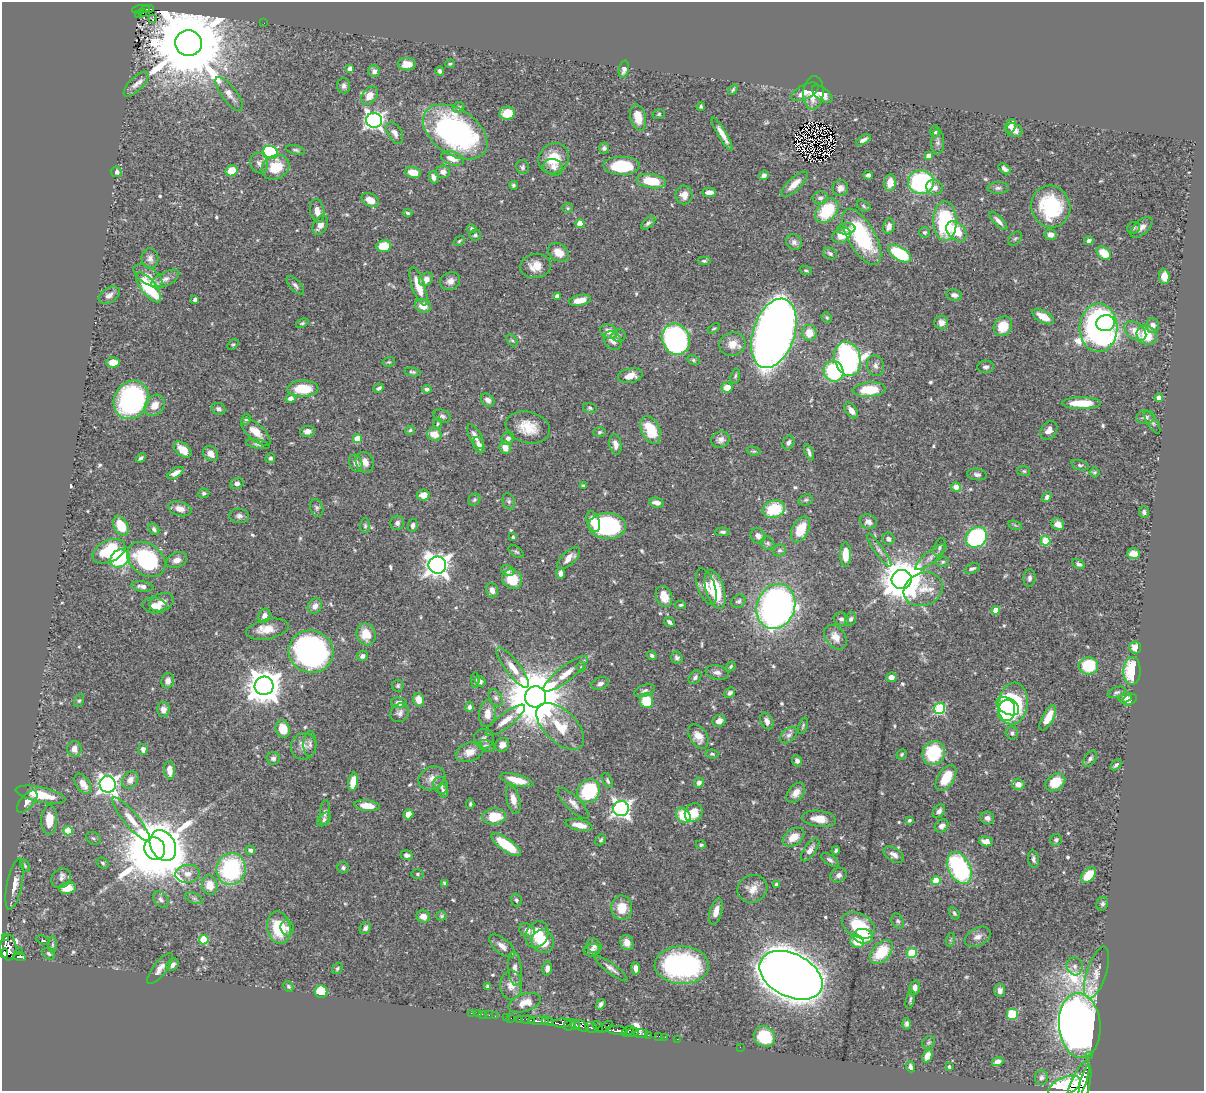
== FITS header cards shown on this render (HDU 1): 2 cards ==
NAXIS1  =                 1202
NAXIS2  =                 1089

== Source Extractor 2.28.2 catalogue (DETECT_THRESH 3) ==
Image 1202 x 1089 px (HDU 1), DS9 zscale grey, 1 PNG px = 1 image px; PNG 1206 x 1093 px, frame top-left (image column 1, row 1089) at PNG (2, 2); each listed source drawn as its Kron ellipse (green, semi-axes under 4 px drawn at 4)
Background 0.714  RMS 0.019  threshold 0.0572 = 3 sigma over >= 5 px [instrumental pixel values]
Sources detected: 606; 1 with non-positive FLUX_AUTO (blend fragments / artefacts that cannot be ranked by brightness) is neither listed nor drawn; of the other 605, the 500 brightest by FLUX_AUTO listed and drawn (105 fainter detections omitted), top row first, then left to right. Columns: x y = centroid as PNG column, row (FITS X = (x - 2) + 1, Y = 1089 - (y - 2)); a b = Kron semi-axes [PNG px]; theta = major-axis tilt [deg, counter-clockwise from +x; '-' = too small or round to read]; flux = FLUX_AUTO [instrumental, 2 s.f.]
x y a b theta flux
141 9 9 3 7 66
148 9 6 2 4 49
142 12 4 2 - 17
139 14 3 2 - 11
153 19 3 2 - 3.4
264 23 2 2 - 2.4
188 43 13 13 - 25000
407 64 9 6 0 12
450 64 5 3 - 2
350 68 4 4 - 8.7
624 69 9 5 78 6
374 71 6 6 - 5
440 71 4 4 - 3.2
136 84 16 7 45 9.2
344 86 7 6 - 4.7
733 90 6 3 53 2.2
805 92 15 7 27 12
813 93 17 10 85 19
229 94 20 7 -53 10
822 94 12 6 -37 11
369 96 10 7 53 11
701 106 4 4 - 2.2
459 108 6 5 - 3
507 113 8 6 8 23
659 114 6 5 - 2.1
638 117 13 7 -77 20
374 120 8 7 - 450
1010 126 7 5 65 8.9
1014 130 8 6 -26 8.9
935 131 6 4 -89 2.8
455 132 36 22 -35 300
395 133 12 7 -60 7.2
722 134 19 4 -59 12
863 140 8 4 28 4.4
938 142 12 6 -89 4.8
604 148 5 5 - 3.2
296 150 10 4 -13 2.7
271 152 7 6 - 180
928 156 4 4 - 9.1
452 158 12 6 -16 16
554 158 16 14 48 35
259 163 10 8 -80 5.8
622 166 18 9 0 57
275 167 14 11 30 32
523 167 7 6 - 3.2
553 167 10 8 -19 6.5
1004 169 7 4 -41 4.7
232 171 6 5 - 26
116 172 5 5 - 5.9
443 172 7 6 - 6.6
413 173 8 5 -13 24
764 175 5 4 - 5.6
868 175 4 4 - 4.2
433 177 6 4 -69 6.8
651 181 15 7 -8 43
921 182 13 12 - 150
890 183 8 6 80 15
794 184 17 6 42 13
513 185 4 4 - 2.3
934 187 8 7 - 8
840 188 8 7 - 6.4
998 188 10 6 0 4.5
709 192 7 4 0 8.7
684 195 9 8 - 11
820 198 8 6 9 4.2
370 200 9 6 -31 13
863 206 7 5 -30 2.3
1051 206 21 19 -71 100
568 208 5 5 - 2
317 211 12 7 -78 11
827 211 14 9 49 68
408 213 5 3 - 2.3
945 221 20 11 -89 110
998 221 12 4 -46 6.8
648 223 8 5 40 3.7
580 224 4 4 - 24
320 225 10 7 64 10
889 226 8 5 76 6.1
1142 227 13 7 42 6.9
1134 228 6 6 - 2.7
472 229 5 4 - 2.7
846 229 9 5 6 5.9
956 231 12 8 -45 32
924 232 5 5 - 3
475 235 6 5 - 3
841 235 10 7 25 19
1050 235 6 5 - 7.8
862 237 31 13 -60 120
1015 238 8 5 48 2.7
459 241 6 4 37 2
1089 241 5 4 - 4.1
794 242 8 7 - 5.3
384 246 7 6 - 30
559 252 11 8 -32 17
1104 253 8 5 -38 29
830 254 7 5 -27 3
899 254 13 6 -32 84
150 258 10 8 90 6.3
704 261 7 4 0 2.6
536 266 15 12 7 18
806 270 6 4 -20 1.9
148 276 16 8 -33 9.5
1164 276 8 5 -85 13
165 279 15 7 27 8.1
426 279 8 6 39 10
450 281 10 8 25 7.7
295 285 11 5 -48 4.4
418 286 20 6 -71 27
149 287 18 7 -52 84
109 295 11 7 33 7.3
954 295 8 5 -6 5.4
557 296 4 4 - 7.3
195 300 4 4 - 5.7
580 300 11 5 11 15
423 306 8 6 -22 15
827 317 5 4 - 1.9
1043 317 12 6 -29 18
941 322 7 7 - 8.6
302 323 6 4 22 2.2
1106 323 9 8 - 120
1003 326 10 8 55 28
1152 326 7 6 - 7.9
714 328 7 4 32 2
1098 328 24 19 88 420
609 331 9 7 -22 11
1135 331 12 8 -38 17
774 333 36 21 72 1800
809 333 8 7 - 21
618 335 7 6 - 2.9
1147 335 10 9 - 32
676 339 16 13 -70 370
512 340 7 4 -51 2
613 340 10 8 -50 11
732 344 13 11 19 15
233 345 6 4 46 1.9
848 359 17 13 -74 410
693 360 6 4 -28 2.2
113 362 7 5 3 17
389 362 6 5 - 2
875 366 10 8 -76 5.7
986 367 8 6 1 4.2
834 371 10 9 - 110
412 372 8 4 -9 2.4
630 376 12 7 12 13
735 376 8 4 76 2.4
727 387 5 5 - 17
379 388 5 3 - 3.2
303 389 15 8 1 40
427 389 5 4 - 3.5
869 390 17 7 4 41
1159 397 4 4 - 10
291 398 5 4 - 8.3
131 400 20 16 62 230
488 400 7 5 -43 5.3
1081 403 19 6 0 35
155 405 11 9 52 14
590 408 7 5 -16 2.2
218 409 7 6 - 4.4
851 410 9 5 -53 8.8
442 416 9 6 -21 3.5
1146 417 9 6 6 4.7
246 419 6 4 61 2.2
1152 422 13 4 -58 3.2
438 424 6 4 84 1.9
528 427 22 15 -15 29
410 430 5 4 - 2.2
651 430 15 9 -65 45
1049 430 10 7 53 9.3
307 431 7 5 3 6.9
256 432 18 8 -43 19
599 432 6 5 - 2.4
434 434 7 6 - 19
475 437 13 6 -61 9.7
508 438 7 5 57 5.4
358 439 4 4 - 37
720 440 9 7 19 6.2
788 443 7 5 64 4.1
258 444 12 4 -12 3.5
615 444 10 6 -79 8.7
479 445 8 5 -67 7.4
505 448 6 5 - 11
183 450 10 6 -40 16
753 451 7 4 -9 1.9
809 452 8 3 -71 3.8
211 454 8 7 - 9.1
141 458 5 3 - 2.7
270 458 5 4 - 3
365 462 11 9 -64 10
356 463 8 6 -72 6.9
1080 465 9 5 -17 2.8
1024 471 6 5 - 2
1094 472 5 5 - 2.2
176 473 9 4 29 7
977 475 10 5 -8 4.8
237 483 7 5 19 4.7
583 486 4 3 - 2
956 487 5 4 - 16
204 493 5 5 - 2.6
423 495 6 5 - 11
1047 497 5 4 - 7
474 500 6 5 - 2.4
806 500 7 5 19 2.6
509 501 8 6 -73 3.6
657 503 7 5 -13 7.2
317 508 9 6 -71 3.4
180 509 12 7 -16 9.5
774 509 11 9 17 51
1144 512 6 5 - 3.6
239 516 10 7 -4 5
593 522 11 6 -72 17
868 522 9 7 -26 6.3
397 523 7 7 - 4.9
1058 524 6 5 - 12
413 525 6 5 - 4.4
1015 525 7 4 -19 2.4
121 526 10 7 -61 31
365 526 7 5 -89 2.6
607 526 19 13 -1 160
154 529 6 4 -53 3.9
800 529 14 8 63 33
723 532 7 4 0 3
758 536 8 7 - 7.7
513 537 3 3 - 2
976 537 11 9 41 180
888 539 6 6 - 4.8
1045 541 5 5 - 54
768 543 7 6 - 3
940 547 9 5 70 3.4
780 550 6 6 - 3.1
879 550 20 4 -55 5.9
109 551 17 10 26 69
516 552 8 5 -36 2.5
1133 553 6 5 - 15
845 555 12 5 -89 21
931 557 19 6 39 8.4
120 558 10 8 37 99
569 558 14 6 42 11
146 559 21 15 -37 140
177 560 11 7 23 9.5
942 562 6 5 - 2.3
1079 564 7 4 -29 3.4
437 565 9 8 - 1100
972 568 8 4 18 3.4
507 571 7 5 -28 4.6
561 573 5 4 - 7.2
1029 578 9 6 83 4.1
512 579 10 9 - 37
902 579 10 9 - 4500
142 586 11 5 -7 6.1
706 587 19 8 -70 13
715 589 20 9 -73 56
923 589 20 16 22 28
492 590 7 6 - 8
664 597 11 8 -71 19
738 601 7 6 - 3.7
162 602 12 8 21 8.8
154 605 12 8 -8 12
681 605 5 4 - 2.1
315 606 8 7 - 8.2
776 606 23 19 68 560
996 610 4 4 - 19
264 616 7 6 - 8.1
841 619 8 6 -21 4.4
851 619 7 5 66 3.5
669 622 6 4 -40 3.6
267 629 21 10 11 20
366 634 11 9 -69 24
835 637 13 9 -53 13
1135 647 6 6 - 13
311 652 22 21 - 380
652 655 5 4 - 3
362 656 6 5 - 4.4
677 658 6 5 - 3.6
731 666 5 4 - 2.2
1088 666 10 8 3 54
581 667 5 4 - 1.9
513 668 24 7 -52 17
1132 671 14 8 88 67
717 672 12 7 -10 5.6
566 674 27 7 38 19
695 677 7 5 51 3.3
891 677 5 5 - 7.5
475 680 8 4 -88 2
168 681 8 6 76 7.8
480 681 6 5 - 4.2
600 684 9 6 21 5
264 686 9 9 - 2700
398 686 6 5 - 2.5
644 691 11 5 19 4.3
1117 692 9 5 19 3
730 693 6 5 - 3.7
536 697 10 10 - 11000
1125 697 7 5 20 4.7
496 698 9 6 -58 4.5
419 700 7 5 -74 13
1130 700 7 5 28 10
79 701 6 4 61 2
647 701 7 6 - 45
399 703 8 5 -3 7.9
1013 704 21 14 82 180
1008 706 12 7 -31 95
469 707 5 4 - 2.8
163 709 7 6 - 6.5
939 709 5 5 - 120
1007 710 11 8 74 95
400 713 10 8 47 5.6
487 714 13 8 86 12
1048 718 14 5 62 21
505 720 24 7 37 15
719 721 6 5 - 8.3
767 721 9 6 -65 6.7
560 726 29 16 -44 37
803 726 8 4 72 2.2
283 729 9 7 -72 22
1012 733 6 6 - 3.7
789 735 10 6 41 5.1
698 736 13 8 -59 14
484 739 10 10 - 5.6
310 744 13 6 88 5.2
502 745 7 6 - 7.7
304 746 13 12 - 11
486 746 8 5 -17 4
74 749 8 7 - 10
143 749 5 4 - 4.9
470 752 14 9 20 14
934 753 12 11 - 66
712 754 6 4 -10 2.2
902 754 5 4 - 1.9
273 758 7 6 - 4
1090 759 9 5 53 3.4
797 761 5 5 - 4.9
1116 765 6 3 44 2.6
170 770 9 5 -85 11
432 778 14 11 30 11
946 778 15 8 57 32
130 780 9 7 52 8.9
517 780 17 5 -14 22
608 781 8 4 -63 3
353 782 9 5 80 23
1055 782 10 8 35 30
699 783 5 5 - 4.4
83 784 11 6 -55 14
108 784 8 8 - 630
1018 784 6 5 - 11
441 785 8 7 - 5.2
443 790 7 4 -75 3.7
588 791 12 10 51 95
796 793 11 7 50 11
40 795 25 7 -12 43
513 800 14 6 -75 11
27 802 13 6 50 8.9
573 803 20 7 -45 9
470 804 5 3 - 2
367 806 13 5 -6 21
621 809 8 7 - 540
939 811 8 5 52 4.9
325 813 13 5 86 4.6
694 813 10 8 57 26
408 814 5 4 - 12
683 815 8 6 -49 38
494 817 12 8 2 35
987 818 7 6 - 5.6
131 819 28 7 -50 17
324 819 8 5 43 3
819 819 17 8 -7 19
49 820 15 8 89 24
909 820 3 3 - 2.7
579 825 14 5 -12 13
942 826 7 6 - 6.4
68 831 5 4 - 46
793 837 12 8 34 19
93 838 7 6 - 2.9
601 840 6 4 47 2
1056 840 6 5 - 3
986 841 7 4 -13 9.6
506 845 17 6 -35 52
701 845 5 4 - 2.3
163 846 16 12 -60 2300
155 849 11 10 - 12000
250 850 5 4 - 4.2
810 850 13 6 54 8.1
836 850 4 3 - 2.4
407 855 6 5 - 4.7
894 855 11 6 -32 6.6
1033 859 9 5 -82 3.8
830 860 10 5 -33 3.9
103 863 6 5 - 2.4
25 866 7 4 -63 1.9
343 868 5 5 - 3
959 868 17 11 -63 170
231 869 16 14 73 150
188 874 12 9 6 11
417 874 6 5 - 2.5
839 875 8 6 28 5.3
1088 875 9 6 49 35
61 878 10 9 - 7.2
936 881 4 4 - 34
445 883 4 3 - 2.4
14 884 26 7 79 16
776 884 4 3 - 2.2
210 885 9 7 -79 21
67 888 8 6 11 24
752 889 15 13 25 15
194 898 9 5 -23 3.2
161 899 9 6 -49 4.8
516 900 6 5 - 3.3
1102 904 7 5 66 2.9
622 908 12 10 -88 26
716 912 13 6 75 11
954 913 7 4 -58 2.4
442 916 5 4 - 1.9
423 917 7 6 - 10
898 921 8 5 -61 3.2
858 925 18 11 -29 56
279 928 16 11 -78 42
287 928 7 6 - 4.4
365 928 6 5 - 4.4
527 930 8 6 -26 11
537 934 14 11 60 27
863 936 10 7 -12 40
978 937 14 9 28 9
6 938 3 3 - 16
43 940 7 3 -20 2
204 940 5 4 - 62
950 940 7 4 71 2.3
543 941 11 11 - 36
627 942 7 6 - 11
857 942 7 6 - 23
52 945 8 4 90 2.3
502 946 16 7 -40 9.6
594 946 8 7 - 5
8 947 13 8 -86 440
592 950 8 6 13 6.3
19 952 2 2 - 4.8
881 952 14 8 49 45
4 953 5 3 - 190
912 953 5 5 - 58
49 954 7 5 -34 2.5
19 957 6 3 -14 91
172 965 7 5 48 5.1
682 965 27 19 -2 220
1075 966 9 8 - 5.8
337 968 6 4 52 2.3
547 968 7 4 80 6.5
611 968 20 5 -37 6.6
636 968 6 4 -83 5.9
160 969 19 6 52 8.9
515 969 17 6 -85 9.2
1096 973 27 10 72 15
791 975 33 21 -27 3600
511 985 14 11 89 13
288 986 5 4 - 1.9
488 986 4 3 - 2.7
914 988 7 5 75 6.3
1000 990 7 5 -85 6.3
321 992 6 6 - 39
910 1000 9 4 77 2.6
525 1003 17 8 19 15
601 1004 5 4 - 3.6
471 1013 2 2 - 6.3
479 1014 3 2 - 2.2
482 1014 2 2 - 2.9
1012 1014 6 6 - 37
489 1015 2 2 - 4.6
495 1016 2 2 - 3.1
506 1017 2 2 - 4.9
511 1018 2 2 - 3.3
519 1019 3 2 - 57
528 1020 7 3 -10 110
538 1021 10 3 -2 370
548 1021 6 3 -29 230
562 1023 9 4 1 690
907 1024 5 4 - 3.6
570 1025 6 5 - 120
575 1025 5 3 - 130
582 1026 7 5 -29 170
598 1026 6 4 -56 100
1080 1026 32 20 -85 1900
591 1027 6 5 - 180
605 1027 8 4 34 110
617 1030 11 4 -6 420
627 1031 7 3 33 250
632 1033 7 3 12 180
641 1034 6 3 5 36
648 1035 2 2 - 7.5
659 1036 2 2 - 5.1
665 1037 2 2 - 7.4
765 1037 11 10 - 50
677 1039 2 2 - 6.2
929 1042 7 5 44 2.1
740 1047 2 2 - 36
1090 1055 2 2 - 4.2
927 1056 7 4 66 13
998 1062 6 4 19 5.7
910 1067 5 4 - 3.7
949 1067 3 3 - 2
1041 1078 7 6 - 3.6
1078 1084 24 7 67 2500
1085 1084 19 5 78 1800
1065 1086 17 9 23 2700
At the frame edge (FLAGS 8, measured only in part): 3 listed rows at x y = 1078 1084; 1085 1084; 1065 1086
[105 fainter detections neither listed nor drawn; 1 non-positive-flux detection neither listed nor drawn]